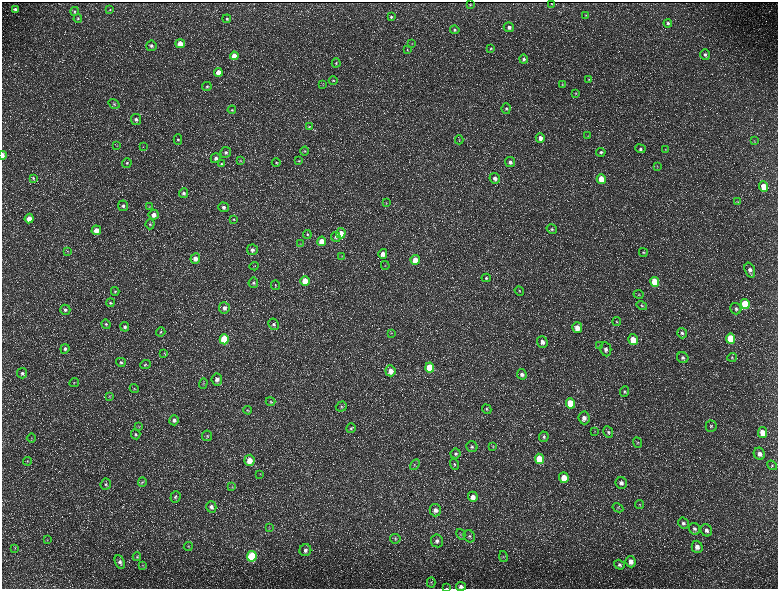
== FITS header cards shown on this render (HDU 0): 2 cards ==
NAXIS1  =                 1552 / length of data axis 1
NAXIS2  =                 1173 / length of data axis 2

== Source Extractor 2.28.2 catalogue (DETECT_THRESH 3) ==
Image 1552 x 1173 px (HDU 0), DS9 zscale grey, zoomed out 1/2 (1 PNG px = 2 x 2 image px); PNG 780 x 591 px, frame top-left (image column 1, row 1173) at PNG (2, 2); each listed source drawn as its Kron ellipse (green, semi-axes under 4 px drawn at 4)
Background 216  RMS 9.7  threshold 29.1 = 3 sigma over >= 5 px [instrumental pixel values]
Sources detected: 228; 36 cannot appear on this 1/2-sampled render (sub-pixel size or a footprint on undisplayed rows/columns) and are neither listed nor drawn; the other 192 listed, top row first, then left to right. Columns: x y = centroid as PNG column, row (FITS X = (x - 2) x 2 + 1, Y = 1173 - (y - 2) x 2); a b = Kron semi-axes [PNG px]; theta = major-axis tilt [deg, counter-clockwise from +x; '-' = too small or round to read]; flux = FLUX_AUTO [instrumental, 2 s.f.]
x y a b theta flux
552 3 2 1 - 1200
470 5 2 2 - 1400
15 9 4 3 - 4100
110 10 4 3 - 1500
74 11 4 4 - 2700
586 15 3 3 - 1400
391 17 4 4 - 2900
78 18 4 4 - 2500
227 19 4 4 - 2900
668 23 4 4 - 3800
509 27 5 5 - 7000
455 30 5 4 - 3700
180 44 4 4 - 23000
412 44 3 2 - 980
151 46 5 5 - 5600
491 48 4 4 - 2100
407 50 4 3 - 1700
705 54 5 4 - 4900
234 56 4 4 - 22000
524 59 4 4 - 4700
336 63 4 4 - 2700
218 72 4 4 - 15000
589 79 4 3 - 1900
333 80 4 4 - 2400
323 85 3 2 - 1200
562 85 4 3 - 1600
207 86 5 4 - 2500
576 93 4 3 - 1800
114 104 6 4 -33 3300
506 109 5 4 - 3900
232 110 4 4 - 2600
136 119 5 5 - 7200
309 127 4 3 - 2200
588 136 3 2 - 980
540 138 5 4 - 11000
178 140 5 4 - 3000
459 140 4 3 - 1500
754 141 4 2 - 1200
117 145 3 3 - 1300
143 147 3 2 - 1100
640 149 5 4 - 4400
666 150 4 3 - 1300
305 151 4 3 - 2100
226 152 5 5 - 5100
601 152 5 4 - 3700
3 155 4 2 - 11000
216 158 5 5 - 6000
240 161 4 3 - 1600
299 161 4 3 - 1600
510 162 5 5 - 6200
127 163 5 4 - 3400
276 163 4 4 - 2200
221 164 4 4 - 2200
657 166 4 4 - 2000
33 178 4 4 - 2600
495 178 5 5 - 9100
601 179 5 4 - 32000
764 187 5 4 - 37000
184 193 5 4 - 5200
738 202 3 2 - 1200
386 203 4 2 - 1300
123 206 5 5 - 4900
149 207 4 3 - 1600
223 207 5 5 - 6700
154 215 5 5 - 13000
29 219 5 4 - 20000
234 219 4 3 - 1700
150 224 5 4 - 2600
552 229 6 4 -32 3600
96 230 5 4 - 18000
341 233 5 5 - 20000
307 234 4 4 - 2800
336 237 5 5 - 4700
322 241 5 4 - 31000
300 244 3 2 - 1300
252 250 5 5 - 6800
67 251 4 2 - 1100
643 252 4 4 - 2800
383 254 5 4 - 16000
342 256 3 2 - 1300
195 259 5 5 - 15000
415 260 5 4 - 29000
385 265 4 3 - 1600
254 266 5 3 - 1600
750 270 8 5 -72 9600
486 278 4 4 - 3000
305 281 5 4 - 41000
655 282 5 4 - 65000
253 283 5 5 - 4200
275 285 5 4 - 2900
115 291 4 4 - 2300
519 291 5 4 - 3200
639 294 5 4 - 2700
110 303 4 4 - 2400
745 304 5 4 - 89000
642 306 5 4 - 2700
224 308 5 5 - 8200
736 309 6 5 - 4900
65 310 5 5 - 4800
617 321 4 4 - 2600
106 324 5 4 - 2900
274 324 6 5 - 5300
125 327 5 4 - 4800
577 328 5 5 - 24000
161 332 5 4 - 2800
391 333 3 2 - 1100
682 333 5 5 - 4300
224 339 5 4 - 91000
731 339 5 4 - 75000
633 340 5 5 - 32000
542 342 6 5 - 11000
600 345 3 3 - 1500
65 349 5 4 - 5500
606 349 7 5 -81 8800
164 353 3 2 - 1100
732 357 5 4 - 2500
683 358 6 5 - 5900
121 362 5 4 - 3300
145 364 5 3 - 2200
430 367 5 4 - 62000
390 371 5 5 - 16000
22 373 5 5 - 5000
522 374 5 4 - 7200
217 379 6 5 - 9500
74 382 5 2 - 1300
203 384 5 4 - 2500
134 389 5 3 - 2100
624 392 5 4 - 3500
109 397 4 3 - 1400
271 401 5 4 - 2600
571 403 5 4 - 52000
341 406 6 5 - 3700
487 409 5 4 - 2800
247 410 4 3 - 2000
584 418 6 5 - 11000
174 420 5 5 - 5900
711 426 6 5 - 4100
139 427 4 3 - 1600
351 428 5 5 - 3100
595 431 4 3 - 1600
608 432 6 4 -62 4200
762 433 5 4 - 22000
136 434 5 4 - 2900
207 436 5 5 - 3200
544 437 5 5 - 3900
31 438 4 3 - 1600
637 442 5 4 - 2600
472 447 6 5 - 4600
493 447 4 3 - 1700
456 454 5 5 - 4300
759 454 6 5 - 9000
539 459 5 4 - 51000
250 460 5 5 - 23000
27 461 4 3 - 1400
454 464 6 4 -73 3100
415 465 6 4 58 3100
772 465 5 3 - 2100
260 474 4 2 - 1200
564 478 5 5 - 32000
142 482 4 3 - 2400
621 483 6 5 - 7700
106 484 6 5 - 4300
232 487 4 3 - 1500
175 497 6 5 - 4300
473 497 5 5 - 12000
640 505 4 3 - 2000
211 507 5 5 - 7500
618 508 5 2 - 1900
435 510 6 6 - 10000
683 523 6 5 - 5200
269 528 4 2 - 1100
695 529 6 5 - 5400
706 530 6 5 - 7900
461 534 5 4 - 2700
469 536 6 5 - 4800
395 539 5 5 - 2800
47 540 4 2 - 1200
437 541 6 6 - 7200
188 547 4 4 - 2500
697 547 6 5 - 11000
15 548 4 3 - 1700
305 550 6 6 - 7500
252 556 5 5 - 160000
137 557 4 4 - 2100
503 557 5 3 - 2100
120 562 7 4 -65 6000
631 562 5 5 - 13000
143 565 3 3 - 1600
619 565 5 4 - 4300
431 582 5 3 - 2300
461 586 5 4 - 6700
446 588 3 2 - 690
At the frame edge (FLAGS 8, measured only in part): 3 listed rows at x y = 3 155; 461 586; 446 588
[36 sub-pixel or undisplayed-footprint detections neither listed nor drawn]